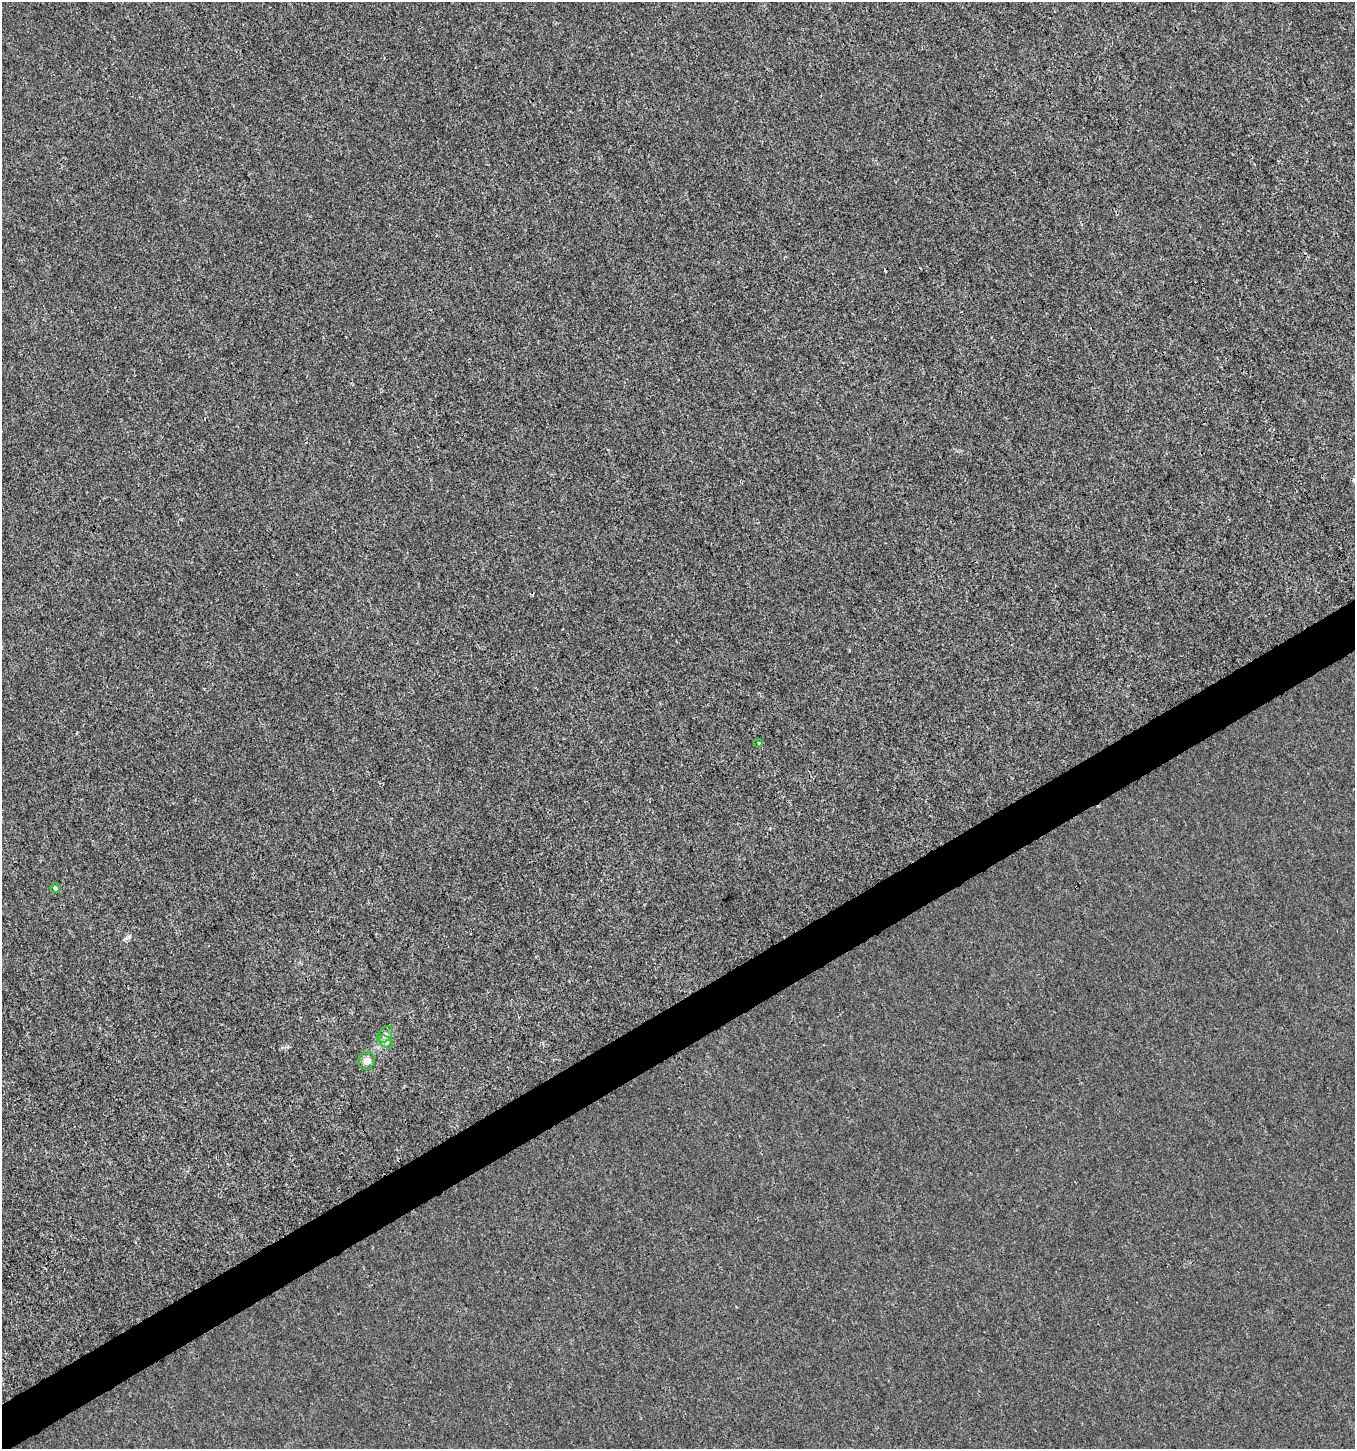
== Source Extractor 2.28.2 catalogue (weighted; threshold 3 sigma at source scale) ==
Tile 7 of 4 x 4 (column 3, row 2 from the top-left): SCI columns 2878-4230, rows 2895-4341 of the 5687 x 5806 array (HDU 1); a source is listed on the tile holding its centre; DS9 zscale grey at full resolution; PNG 1357 x 1451 px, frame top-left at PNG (2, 2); each listed source drawn as its Kron ellipse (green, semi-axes under 4 px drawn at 4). Shown black and unused: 3% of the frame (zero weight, under 3 of 4 exposures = <1% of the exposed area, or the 3 px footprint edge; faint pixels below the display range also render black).
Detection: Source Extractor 2.28.2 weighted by HDU 2 'WHT'; one run over the whole footprint, this tile lists its part. Background -4.14e-04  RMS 0.0016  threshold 0.00731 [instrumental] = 3 sigma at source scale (4.5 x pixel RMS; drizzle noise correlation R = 1.50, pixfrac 1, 0.0396/0.0396 arcsec/px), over >= 5 px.
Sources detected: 6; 1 cosmic-ray / hot-pixel residue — neither listed nor drawn; the other 5 listed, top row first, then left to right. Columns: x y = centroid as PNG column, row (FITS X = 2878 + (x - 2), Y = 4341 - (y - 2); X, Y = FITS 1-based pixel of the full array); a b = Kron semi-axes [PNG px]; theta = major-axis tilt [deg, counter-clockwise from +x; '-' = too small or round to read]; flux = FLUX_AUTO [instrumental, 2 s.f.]
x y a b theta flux
759 743 4 3 - 0.16
55 888 5 4 - 0.33
385 1034 9 6 52 0.6
386 1042 8 4 -45 0.47
367 1061 9 8 - 1.1